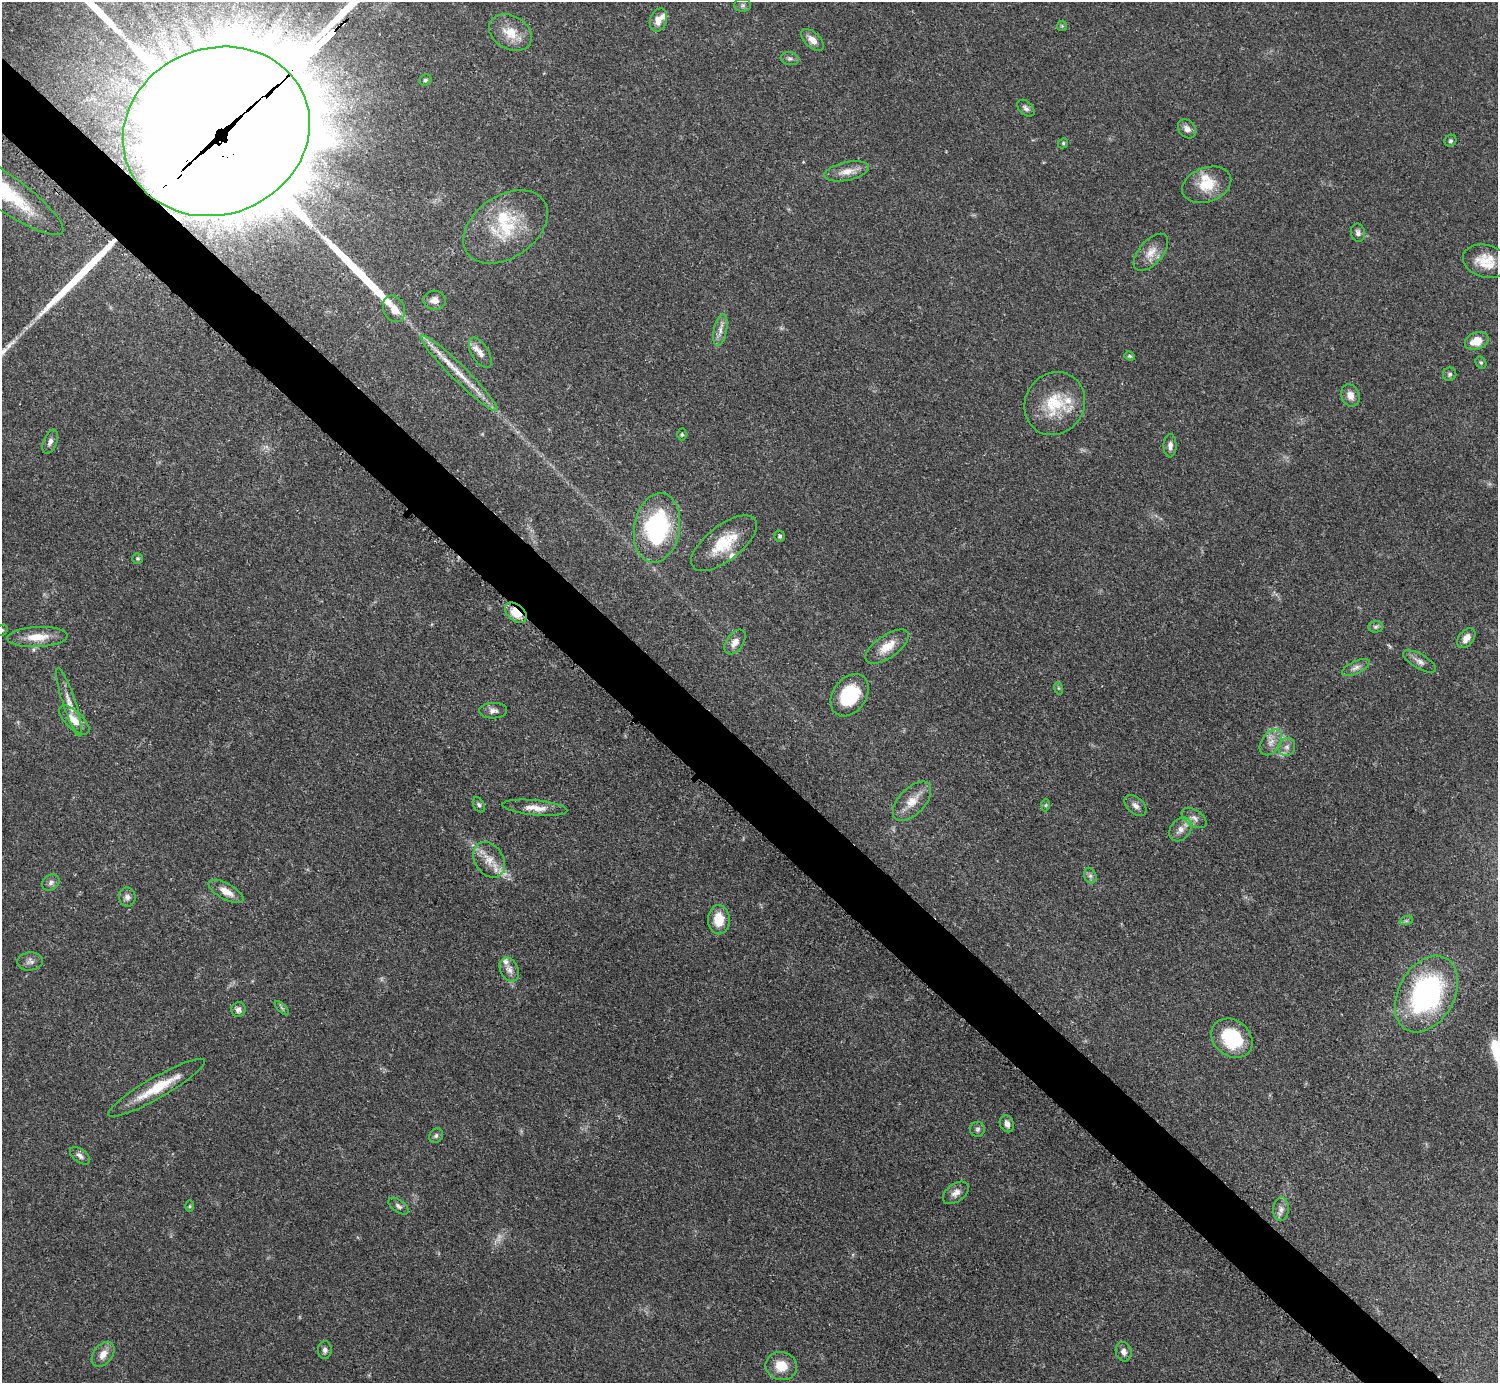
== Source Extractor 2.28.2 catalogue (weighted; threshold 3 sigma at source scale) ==
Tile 11 of 4 x 4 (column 3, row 3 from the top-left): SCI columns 2999-4494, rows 1689-3069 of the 5993 x 5993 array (HDU 1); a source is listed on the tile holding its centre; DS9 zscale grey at full resolution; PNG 1500 x 1385 px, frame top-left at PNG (2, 2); each listed source drawn as its Kron ellipse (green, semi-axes under 4 px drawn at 4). Shown black and unused: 5% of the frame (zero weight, under 3 of 5 exposures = <1% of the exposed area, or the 3 px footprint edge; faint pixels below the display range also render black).
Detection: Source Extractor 2.28.2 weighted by HDU 2 'WHT'; one run over the whole footprint, this tile lists its part. Background 0.0506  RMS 0.0052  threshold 0.0236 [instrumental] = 3 sigma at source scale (4.5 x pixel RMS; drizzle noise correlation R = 1.50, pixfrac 1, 0.05/0.05 arcsec/px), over >= 5 px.
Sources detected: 104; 3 too faint to see at this stretch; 1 inside a brighter object's white glare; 1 cosmic-ray / hot-pixel residue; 5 long thin detections or spike segments (spike, bleed or trail) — neither listed nor drawn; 8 inside a brighter listed object's ellipse — not listed separately; the other 86 listed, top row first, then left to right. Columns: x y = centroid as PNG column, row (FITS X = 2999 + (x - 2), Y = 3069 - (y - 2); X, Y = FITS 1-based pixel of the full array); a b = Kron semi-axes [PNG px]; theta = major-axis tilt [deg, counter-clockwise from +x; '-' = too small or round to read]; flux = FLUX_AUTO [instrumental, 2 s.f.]
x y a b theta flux
743 5 8 6 0 1.4
658 20 12 8 72 4.6
1062 26 5 5 - 0.67
510 33 23 16 -29 11
812 40 14 7 -43 4.3
790 59 9 6 -10 1.5
425 80 6 5 - 1.1
1026 108 10 6 -42 1.7
1187 129 10 8 -51 2.9
216 131 95 83 21 46000
1450 141 6 5 - 1.1
1063 143 5 4 - 0.71
847 171 22 9 12 6.2
1207 185 25 17 20 14
3 191 73 17 -35 53
505 227 46 31 35 36
1358 233 9 7 -78 1.8
1151 252 22 11 49 6.7
1486 261 23 16 -15 11
434 300 11 9 -5 3.9
394 309 14 10 -66 5.6
720 330 16 6 79 3.6
1477 341 12 8 20 8
480 353 17 8 -59 4.3
1130 356 5 4 - 0.73
1481 362 6 5 - 0.88
459 373 53 7 -45 14
1450 374 7 6 - 1.2
1350 395 11 9 -69 4.1
1055 404 32 29 57 25
682 434 6 4 -89 0.79
50 442 13 6 68 2.2
1170 446 12 6 89 2.4
657 528 35 23 81 69
780 536 5 5 - 0.98
724 543 39 17 38 20
138 558 5 5 - 0.83
516 613 12 8 -40 10
1376 627 7 5 2 1.2
2 630 6 5 - 0.84
37 637 30 10 3 10
1466 638 11 7 50 3.6
735 642 14 8 55 4.2
887 647 25 11 35 9.2
1420 661 18 7 -29 3.2
1356 668 15 6 25 2.7
1058 688 6 4 -71 0.7
850 695 23 16 55 28
69 702 36 6 -72 6.3
493 711 14 7 2 2.8
74 720 19 9 -43 7
1271 742 14 9 56 4.8
1287 747 9 8 - 2.6
912 801 24 13 47 8.5
479 805 8 5 -60 1.2
1046 805 6 4 87 0.63
1136 806 13 8 -41 2.6
535 808 32 7 -6 6.6
1194 818 14 8 -33 3
1180 829 13 10 51 4
489 860 19 14 -57 8.4
1090 876 8 6 -69 1.5
51 883 9 7 33 1.9
226 891 19 8 -28 5.8
127 897 9 8 - 2.2
719 920 14 11 -89 11
1406 921 7 4 18 0.9
30 961 13 9 4 2.5
509 969 12 9 -63 3.6
1426 994 41 28 61 98
282 1008 9 3 -45 0.96
238 1010 7 7 - 1.9
1232 1038 22 18 -38 29
157 1088 55 10 30 19
1007 1124 9 6 -65 3.1
978 1129 7 7 - 1.5
436 1136 8 6 55 1.3
80 1156 11 6 -38 2.1
956 1193 15 9 36 3.6
190 1206 5 3 - 0.58
398 1206 11 6 -35 1.7
1281 1209 12 8 85 2.8
325 1350 9 6 86 1.7
1124 1352 10 7 -74 2.6
103 1354 14 9 52 4.9
781 1366 16 14 -16 9.4
Overlapping masked pixels (flux is a lower limit): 2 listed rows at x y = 216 131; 516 613
Isophote crosses this tile's border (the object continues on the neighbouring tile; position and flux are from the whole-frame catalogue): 3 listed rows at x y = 216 131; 3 191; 2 630